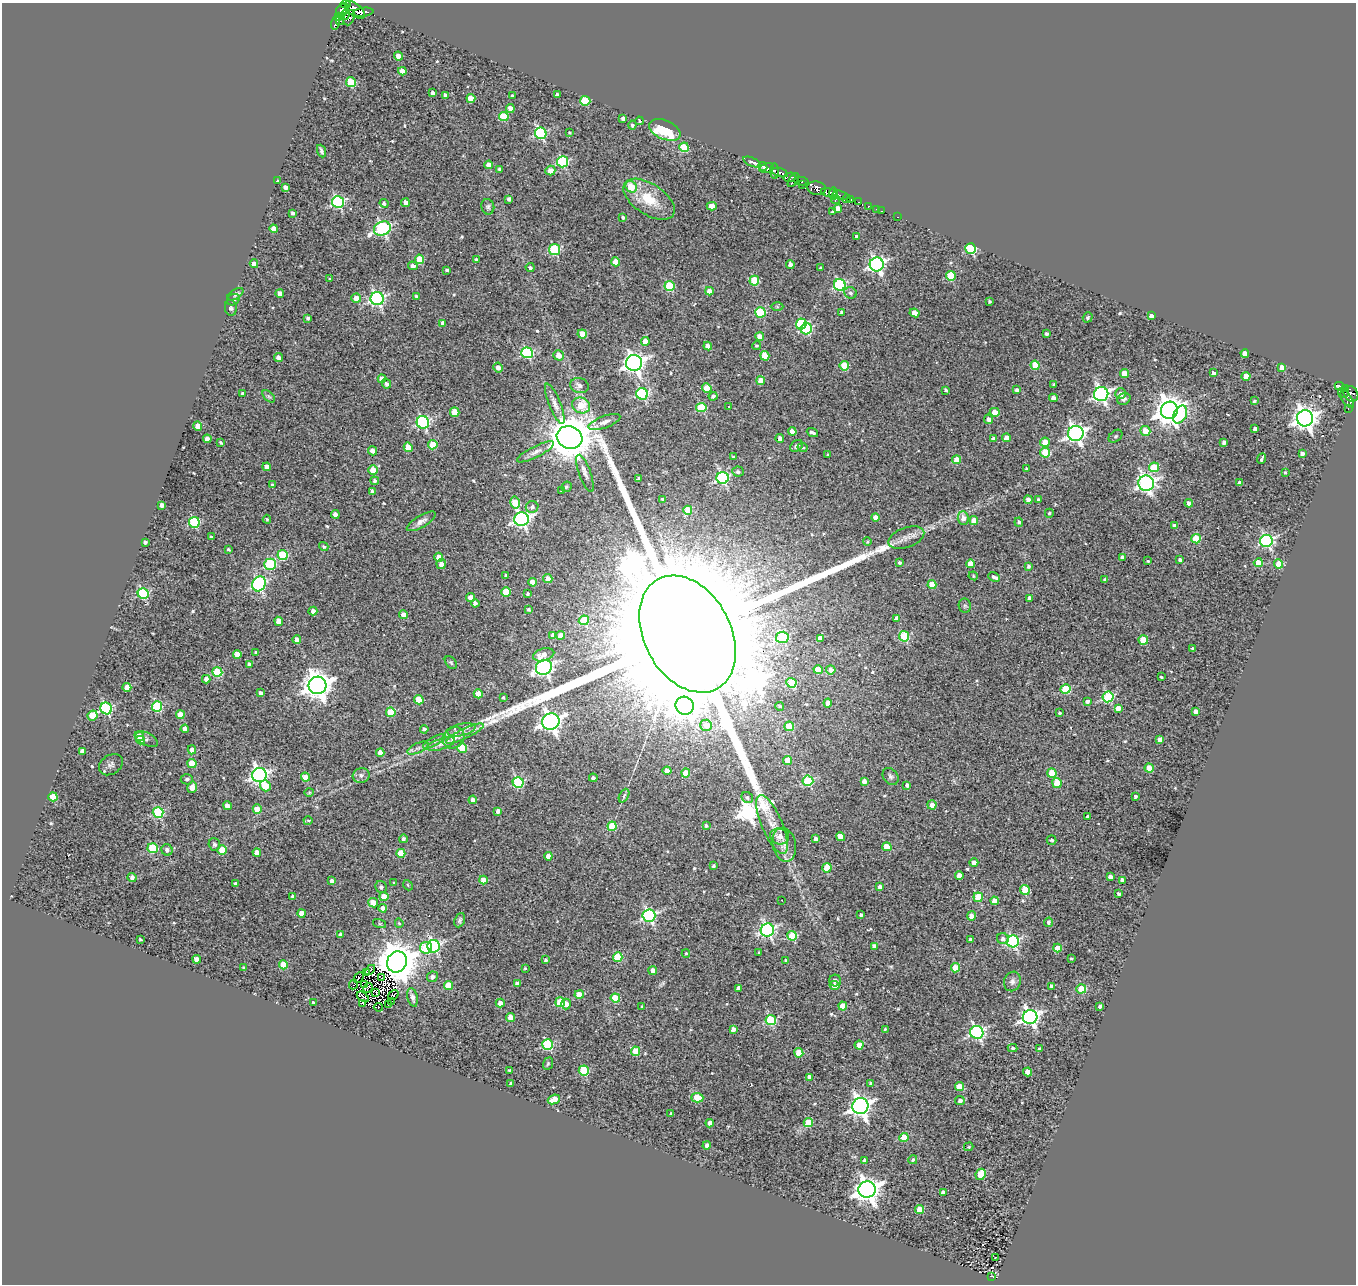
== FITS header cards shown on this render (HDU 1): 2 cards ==
NAXIS1  =                 1354
NAXIS2  =                 1282

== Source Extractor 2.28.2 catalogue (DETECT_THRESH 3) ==
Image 1354 x 1282 px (HDU 1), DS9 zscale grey, 1 PNG px = 1 image px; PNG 1358 x 1286 px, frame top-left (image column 1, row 1282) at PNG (2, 3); each listed source drawn as its Kron ellipse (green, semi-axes under 4 px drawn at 4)
Background 0.731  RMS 0.36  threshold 1.08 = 3 sigma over >= 5 px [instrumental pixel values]
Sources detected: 587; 7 with non-positive FLUX_AUTO (blend fragments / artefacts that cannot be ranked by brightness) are neither listed nor drawn; of the other 580, the 500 brightest by FLUX_AUTO listed and drawn (80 fainter detections omitted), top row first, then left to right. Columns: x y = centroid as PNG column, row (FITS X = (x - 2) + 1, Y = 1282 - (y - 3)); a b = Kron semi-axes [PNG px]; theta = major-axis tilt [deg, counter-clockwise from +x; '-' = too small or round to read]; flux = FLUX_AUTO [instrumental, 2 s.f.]
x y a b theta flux
346 4 5 3 - 4.0e+01
343 9 7 5 30 7.8e+02
355 10 11 6 -39 1.6e+03
363 12 10 4 8 1.2e+03
345 15 5 3 - 4.4e+02
338 16 4 3 - 2.3e+02
349 18 8 5 67 3.9e+02
340 20 5 3 - 4.4e+02
335 23 7 3 76 8.2e+02
398 56 4 4 - 2.5e+02
402 71 4 4 - 2.1e+02
351 82 5 4 - 9.3e+02
433 93 4 4 - 9.0e+01
445 95 4 3 - 6.0e+01
512 95 3 2 - 2.9e+01
557 95 4 3 - 6.6e+01
471 98 4 4 - 4.4e+02
585 101 5 5 - 1.3e+03
510 108 4 4 - 2.0e+02
504 116 5 4 - 9.1e+02
623 118 4 3 - 7.8e+01
639 121 4 3 - 3.3e+01
632 125 4 4 - 6.6e+01
665 130 16 9 -23 1.3e+03
541 133 6 5 - 3.1e+03
570 133 3 3 - 3.5e+01
684 147 5 4 - 9.2e+02
321 151 6 4 -68 6.8e+01
563 162 5 5 - 2.5e+03
752 162 9 3 -24 8.8e+01
489 165 4 4 - 1.7e+02
763 166 5 3 - 8.2e+02
767 168 7 5 12 2.2e+03
499 169 4 4 - 5.1e+01
550 171 5 5 - 2.4e+02
775 171 8 3 -89 1.2e+02
780 173 8 3 -18 3.5e+02
789 177 6 4 15 6.5e+02
793 180 8 4 56 5.4e+02
277 181 3 3 - 3.8e+01
801 181 7 4 -9 4.0e+02
803 185 3 2 - 1.8e+02
286 187 4 3 - 1.2e+02
631 187 6 5 - 6.6e+02
817 188 9 6 -9 1.1e+03
829 192 8 4 -10 2.3e+03
833 194 6 3 83 8.8e+02
841 195 8 2 -14 1.4e+02
509 199 4 4 - 8.0e+01
649 199 29 15 -33 7.3e+02
846 199 4 3 - 2.6e+02
850 199 3 3 - 4.5e+02
836 200 4 3 - 1.4e+02
338 202 6 6 - 3.4e+03
858 202 3 2 - 4.5e+01
384 203 5 4 - 6.9e+01
405 203 4 4 - 1.7e+02
712 206 5 4 - 2.6e+02
868 206 3 3 - 6.1e+02
488 207 8 6 -75 6.1e+01
838 209 4 4 - 2.7e+02
877 209 3 3 - 5.1e+01
881 211 3 2 - 3.9e+01
833 212 4 3 - 5.7e+01
293 213 4 3 - 7.5e+01
623 217 3 3 - 4.4e+01
898 217 3 2 - 3.2e+01
274 229 4 4 - 1.8e+02
382 229 9 6 23 4.5e+03
857 237 4 3 - 1.0e+02
971 249 5 5 - 2.0e+03
555 250 5 5 - 1.9e+03
419 259 5 4 - 7.4e+02
476 259 3 3 - 4.9e+01
616 262 4 4 - 3.8e+02
254 264 4 4 - 1.5e+02
877 264 7 7 - 7.2e+03
790 265 4 4 - 1.6e+02
413 266 5 4 - 1.1e+02
530 268 4 4 - 5.2e+01
820 268 3 3 - 3.0e+01
447 270 3 3 - 5.0e+01
951 276 5 5 - 9.6e+02
330 279 4 3 - 3.1e+01
754 281 5 5 - 1.1e+03
840 285 6 6 - 3.1e+03
669 286 5 5 - 1.4e+03
709 291 4 4 - 1.9e+02
280 293 4 4 - 1.5e+02
850 293 6 5 - 5.6e+01
235 294 9 4 33 6.5e+01
416 296 3 3 - 3.0e+01
356 298 4 4 - 2.4e+02
377 298 6 6 - 5.1e+03
233 300 7 5 33 4.1e+01
989 301 3 3 - 4.4e+01
777 307 6 4 -2 3.4e+01
231 308 8 6 -80 5.4e+01
760 312 5 5 - 1.7e+03
842 312 3 3 - 3.7e+01
914 313 5 4 - 1.7e+02
1151 316 4 4 - 1.7e+02
1088 317 5 4 - 4.3e+01
308 318 3 3 - 5.0e+01
443 323 4 4 - 1.1e+02
801 324 5 5 - 1.7e+03
806 329 6 5 - 2.1e+03
582 334 4 4 - 4.5e+02
1046 334 4 3 - 5.7e+01
760 337 4 4 - 2.4e+02
645 341 4 4 - 2.0e+02
708 346 4 4 - 1.8e+02
756 346 4 4 - 4.0e+01
527 353 5 5 - 2.5e+03
1245 353 4 4 - 2.1e+02
558 355 5 5 - 2.6e+02
765 356 5 4 - 6.5e+02
279 357 4 4 - 1.4e+02
634 363 8 8 - 1.3e+04
1035 365 5 4 - 6.3e+02
844 366 5 4 - 8.5e+02
498 367 5 4 - 1.4e+02
1282 367 4 4 - 2.0e+02
1124 373 4 4 - 4.7e+02
1214 373 4 4 - 1.1e+02
1246 376 4 4 - 4.3e+02
382 379 4 4 - 1.9e+02
761 381 4 4 - 3.5e+02
386 384 5 4 - 7.6e+01
1054 385 3 3 - 3.7e+01
579 386 9 7 -17 1.2e+02
1339 386 5 3 - 2.8e+02
707 388 5 4 - 5.6e+02
1346 389 4 2 - 1.7e+02
946 390 4 3 - 5.7e+01
1017 390 4 3 - 8.3e+01
242 393 3 3 - 4.5e+01
642 394 6 5 - 2.8e+03
1101 394 7 7 - 8.0e+03
1121 394 5 5 - 1.4e+02
1344 394 2 2 - 7.9e+01
1351 394 8 6 -53 2.5e+02
269 396 7 4 -43 4.7e+01
713 396 4 4 - 8.3e+01
1053 398 4 4 - 1.3e+02
1346 398 12 5 -54 8.9e+02
1124 399 7 5 27 7.9e+01
1255 401 4 3 - 4.1e+01
555 404 21 6 -68 1.6e+02
581 405 9 7 -25 5.7e+02
728 406 3 2 - 7.8e+01
701 407 5 4 - 1.1e+03
1348 409 3 2 - 4.5e+01
1169 410 9 8 - 3.5e+04
455 412 5 4 - 4.5e+02
995 412 5 4 - 4.4e+02
1180 414 9 6 64 1.3e+03
1305 418 8 8 - 2.0e+04
989 419 5 4 - 1.1e+02
423 422 6 6 - 3.9e+03
604 422 17 6 21 1.3e+02
198 426 5 4 - 2.3e+02
1255 429 4 3 - 1.1e+02
792 431 4 4 - 2.0e+02
1145 431 5 5 - 4.5e+02
812 432 6 3 -22 7.3e+01
1076 433 8 7 - 1.0e+04
1115 436 8 5 40 4.7e+01
569 437 13 11 -20 1.1e+05
1006 438 4 4 - 2.3e+02
207 439 4 4 - 1.5e+02
780 439 4 4 - 1.2e+02
994 439 4 4 - 9.9e+01
1045 442 5 4 - 3.5e+02
1224 442 4 4 - 8.5e+01
221 443 4 3 - 4.4e+01
433 445 4 4 - 5.5e+02
797 446 7 5 34 7.4e+01
408 447 5 4 - 2.4e+02
802 447 5 4 - 4.7e+01
372 451 4 4 - 1.4e+02
536 452 20 5 26 1.3e+02
1045 453 5 5 - 1.1e+03
1302 454 4 3 - 8.5e+01
828 455 3 3 - 3.8e+01
734 457 3 3 - 3.9e+01
1262 459 5 2 - 4.1e+01
957 460 4 4 - 4.1e+02
267 467 4 4 - 1.3e+02
1154 467 5 4 - 7.7e+02
1026 468 3 3 - 3.4e+01
373 470 5 4 - 3.8e+02
738 471 6 5 - 7.1e+01
1285 472 4 3 - 3.7e+01
585 473 20 6 -70 1.3e+02
639 478 3 3 - 4.9e+01
723 478 6 6 - 3.7e+03
375 481 4 4 - 6.1e+01
1146 483 8 7 - 8.5e+03
1239 483 4 3 - 7.8e+01
272 485 3 3 - 4.1e+01
566 487 5 5 - 4.7e+01
372 491 3 3 - 5.0e+01
562 491 3 3 - 3.1e+01
662 499 4 3 - 4.0e+01
1038 499 3 3 - 5.6e+01
1028 500 4 4 - 1.4e+02
515 502 6 5 - 6.7e+02
1189 503 4 4 - 1.3e+02
162 505 4 4 - 1.3e+02
532 507 6 6 - 7.0e+01
688 510 4 4 - 5.9e+02
1049 513 4 4 - 4.2e+01
335 514 4 4 - 1.4e+02
876 517 4 4 - 2.2e+02
963 518 7 5 -86 1.6e+02
267 519 4 4 - 3.3e+01
521 519 7 7 - 7.6e+03
974 520 4 4 - 3.2e+02
421 521 16 6 31 1.4e+02
194 522 5 5 - 2.0e+03
1019 522 5 4 - 4.9e+01
1175 526 4 4 - 1.3e+02
211 537 3 3 - 3.6e+01
906 538 19 10 19 2.2e+02
1196 539 4 4 - 8.2e+02
1266 541 6 6 - 4.3e+03
145 542 3 3 - 7.0e+01
867 542 4 4 - 3.0e+01
324 547 5 4 - 4.5e+01
228 549 4 3 - 4.5e+01
283 555 5 5 - 1.2e+03
439 557 4 4 - 2.7e+02
1122 557 4 4 - 5.5e+01
1180 560 4 3 - 7.3e+01
1148 561 4 3 - 3.7e+01
900 563 4 3 - 4.8e+01
1258 563 4 4 - 5.1e+02
270 564 6 5 - 1.7e+03
441 564 5 4 - 1.5e+02
970 564 4 4 - 3.5e+02
1279 564 4 4 - 1.0e+03
1028 566 4 3 - 5.9e+01
506 575 3 3 - 3.8e+01
973 576 5 4 - 3.1e+01
994 577 6 3 -25 7.4e+01
548 579 5 4 - 1.8e+02
1105 580 4 3 - 5.5e+01
532 582 4 4 - 2.5e+02
259 584 8 6 67 4.3e+03
932 585 4 4 - 4.7e+02
506 592 5 4 - 6.3e+02
143 593 5 5 - 2.2e+03
528 594 3 3 - 4.0e+01
471 598 4 4 - 2.0e+02
1030 598 4 4 - 9.7e+01
475 603 4 4 - 1.0e+02
965 606 7 6 - 5.1e+01
529 610 3 3 - 4.0e+01
313 611 4 4 - 8.8e+01
403 615 4 4 - 2.5e+02
896 619 4 4 - 1.5e+02
584 620 5 4 - 7.1e+02
279 621 4 4 - 2.7e+02
687 634 62 43 -62 2.3e+06
553 635 4 4 - 1.4e+02
561 635 4 4 - 2.0e+02
904 636 5 5 - 1.3e+03
782 637 6 5 - 1.7e+03
820 638 4 3 - 1.4e+02
297 640 4 4 - 1.8e+02
1143 640 5 4 - 7.6e+02
1193 648 3 3 - 3.6e+01
256 652 4 4 - 4.0e+01
237 654 4 4 - 3.0e+02
544 655 11 6 15 1.9e+02
451 662 7 5 -49 4.1e+01
249 665 4 4 - 9.1e+01
544 667 8 7 - 7.8e+03
818 670 5 4 - 4.1e+02
831 670 4 4 - 1.3e+02
217 672 5 4 - 1.3e+03
1161 677 3 2 - 3.0e+01
206 679 4 4 - 1.2e+02
791 683 5 5 - 1.2e+03
317 685 9 9 - 3.0e+04
127 687 4 4 - 3.1e+02
1065 689 5 5 - 1.4e+03
261 693 4 3 - 9.0e+01
478 694 4 4 - 3.8e+02
503 697 3 3 - 3.6e+01
1108 697 5 5 - 2.0e+03
419 700 5 4 - 7.4e+02
1087 701 4 3 - 7.8e+01
828 703 4 4 - 1.4e+02
685 706 9 9 - 1.4e+04
780 706 4 3 - 3.6e+01
157 707 5 5 - 1.6e+03
106 708 6 5 - 3.0e+03
1118 708 4 4 - 1.7e+02
391 712 5 4 - 7.5e+02
1196 712 4 4 - 1.3e+02
1059 713 3 3 - 3.6e+01
92 715 5 4 - 5.1e+02
180 715 4 4 - 3.9e+02
551 722 9 8 - 1.3e+04
706 725 6 5 - 3.2e+02
789 726 5 4 - 8.9e+02
185 729 4 4 - 1.9e+02
424 729 4 4 - 7.1e+01
461 730 14 6 12 1.6e+02
465 734 20 5 26 1.7e+02
140 736 4 4 - 3.4e+02
454 738 11 10 - 2.8e+02
146 739 12 6 -26 7.3e+01
1160 739 4 4 - 1.3e+02
140 740 4 4 - 4.3e+02
435 741 13 4 29 8.5e+01
441 744 14 5 18 1.3e+02
418 748 11 5 25 8.0e+01
462 748 5 4 - 1.2e+03
192 750 4 4 - 1.2e+02
82 751 4 4 - 1.1e+02
380 752 4 4 - 1.4e+02
788 760 4 4 - 5.0e+02
192 764 4 4 - 6.3e+02
111 765 13 9 33 9.1e+01
1149 768 4 4 - 5.3e+02
667 771 4 4 - 2.5e+02
686 773 4 4 - 4.4e+02
1052 773 5 4 - 6.7e+02
259 775 7 7 - 8.5e+03
361 775 8 7 - 1.1e+02
891 776 9 7 -52 7.6e+01
305 777 5 4 - 3.6e+02
593 778 4 4 - 6.6e+01
187 779 6 5 - 7.6e+01
808 781 5 5 - 1.8e+03
864 781 4 4 - 1.2e+02
518 782 5 5 - 2.2e+03
1057 783 5 4 - 6.6e+02
907 785 4 4 - 8.2e+01
265 786 6 5 - 7.4e+02
192 787 6 5 - 1.8e+02
309 792 4 4 - 2.8e+01
624 796 7 4 63 4.4e+01
1135 796 3 3 - 5.0e+01
53 797 4 4 - 5.6e+02
747 798 6 5 - 5.8e+01
473 800 4 4 - 1.8e+02
932 805 4 4 - 1.7e+02
227 806 4 4 - 1.8e+02
257 809 4 4 - 3.5e+02
498 811 4 4 - 1.2e+02
158 812 5 5 - 2.3e+03
1087 817 3 3 - 5.3e+01
308 821 4 3 - 3.4e+01
772 825 31 10 -67 4.4e+02
612 826 4 4 - 8.1e+02
706 826 4 3 - 4.5e+01
780 836 10 8 -14 1.9e+02
841 837 4 4 - 3.9e+02
403 839 4 4 - 6.7e+01
816 839 4 3 - 8.2e+01
1052 840 5 4 - 4.1e+01
214 844 6 5 - 8.0e+01
784 845 17 11 -77 2.7e+02
887 847 4 4 - 5.3e+02
153 848 5 5 - 1.3e+03
167 850 6 5 - 9.6e+01
222 850 4 4 - 5.6e+02
257 853 4 4 - 2.6e+02
401 853 4 4 - 5.6e+02
548 856 4 4 - 2.2e+02
974 863 4 4 - 1.2e+02
714 866 3 3 - 4.5e+01
827 868 4 4 - 7.3e+02
959 876 4 4 - 2.1e+02
132 877 4 4 - 9.0e+01
1110 877 4 3 - 9.2e+01
483 880 4 4 - 2.6e+02
1122 880 4 4 - 1.2e+02
332 881 4 3 - 8.9e+01
394 883 3 3 - 3.1e+01
235 884 3 3 - 5.0e+01
408 885 5 4 - 2.8e+01
381 887 6 5 - 5.9e+01
880 887 4 4 - 1.1e+02
1025 890 5 4 - 9.0e+02
1118 894 3 3 - 5.8e+01
292 896 3 3 - 4.5e+01
384 897 4 4 - 3.9e+02
978 897 5 4 - 9.8e+02
782 900 3 2 - 6.3e+01
995 901 4 4 - 2.8e+02
373 903 5 4 - 2.9e+02
383 908 4 4 - 1.6e+02
302 913 4 4 - 2.6e+02
861 915 4 3 - 6.4e+01
649 916 6 6 - 4.2e+03
972 916 4 4 - 1.9e+02
460 920 7 5 67 6.2e+01
1049 922 4 4 - 7.1e+01
399 923 5 4 - 3.5e+01
379 924 7 4 -18 3.1e+01
767 930 7 6 - 5.3e+03
341 935 4 4 - 1.0e+02
792 936 5 5 - 1.2e+03
140 939 3 3 - 3.7e+01
970 939 3 3 - 6.8e+01
1003 939 6 5 - 9.5e+01
1013 941 6 6 - 3.7e+03
434 946 6 6 - 3.8e+03
874 946 4 4 - 1.0e+02
426 948 6 6 - 1.0e+03
1057 948 4 4 - 4.0e+02
686 953 4 3 - 3.2e+01
759 953 3 3 - 3.0e+01
618 957 5 5 - 1.1e+03
1071 958 3 3 - 2.8e+01
197 959 4 4 - 1.4e+02
546 960 4 4 - 4.3e+01
785 960 3 2 - 2.9e+01
397 962 11 9 58 9.5e+04
283 965 4 4 - 5.2e+02
244 968 3 3 - 6.0e+01
525 968 4 4 - 2.9e+01
956 968 4 4 - 7.0e+02
370 970 6 2 45 3.8e+01
653 971 4 4 - 2.3e+02
367 972 4 2 - 6.8e+01
359 977 6 3 46 3.7e+01
432 977 5 5 - 9.4e+01
381 978 3 2 - 3.6e+01
835 980 6 6 - 9.0e+01
1012 981 10 8 70 1.0e+02
517 983 4 3 - 8.3e+01
353 984 5 2 - 3.8e+01
364 985 3 2 - 3.2e+01
448 985 4 4 - 5.7e+02
834 985 5 4 - 1.7e+02
1051 986 3 3 - 6.3e+01
368 988 5 3 - 3.6e+01
739 988 4 4 - 1.3e+02
1081 989 5 4 - 1.0e+03
376 993 4 2 - 3.0e+01
393 995 6 3 34 4.0e+01
579 995 5 4 - 4.0e+02
363 997 7 3 -35 3.0e+01
413 997 9 5 -77 1.2e+02
615 998 4 4 - 7.0e+02
391 1002 3 2 - 3.0e+01
560 1002 5 5 - 8.7e+02
313 1003 3 3 - 5.3e+01
500 1003 4 4 - 1.5e+02
363 1004 3 3 - 9.7e+01
388 1004 2 2 - 2.8e+01
566 1004 5 4 - 1.7e+02
843 1006 4 4 - 3.4e+02
1100 1006 3 3 - 6.0e+01
378 1007 4 2 - 7.6e+01
642 1007 3 3 - 4.0e+01
1030 1017 7 7 - 8.9e+03
510 1018 4 4 - 4.5e+02
771 1020 5 5 - 2.1e+03
733 1029 4 4 - 1.0e+02
885 1029 3 3 - 3.7e+01
977 1032 6 6 - 5.4e+03
548 1045 5 5 - 2.1e+03
859 1045 4 4 - 3.9e+02
1013 1048 5 4 - 4.5e+01
1039 1049 4 3 - 5.7e+01
636 1051 5 4 - 5.4e+02
799 1053 4 4 - 5.3e+02
548 1064 6 4 69 3.4e+01
509 1070 3 3 - 3.2e+01
584 1071 5 5 - 1.4e+03
1028 1072 4 4 - 3.2e+02
810 1077 4 4 - 1.4e+02
871 1083 4 3 - 5.2e+01
511 1084 4 3 - 6.3e+01
959 1087 4 4 - 6.0e+02
697 1098 6 4 -2 7.9e+02
554 1099 6 4 22 3.4e+02
960 1101 5 4 - 9.7e+01
860 1106 8 8 - 1.4e+04
671 1113 3 3 - 3.2e+01
710 1123 4 4 - 1.8e+02
808 1123 4 4 - 7.3e+02
904 1137 4 4 - 6.9e+02
707 1145 4 4 - 1.2e+02
969 1147 5 4 - 3.0e+01
913 1160 4 4 - 4.7e+01
865 1161 4 4 - 1.0e+02
981 1174 6 4 62 7.8e+02
867 1189 8 8 - 2.2e+04
943 1192 4 3 - 1.0e+02
919 1209 4 4 - 6.6e+02
995 1257 3 3 - 6.6e+01
992 1276 3 3 - 3.0e+01
At the frame edge (FLAGS 8, measured only in part): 1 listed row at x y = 346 4
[80 fainter detections neither listed nor drawn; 7 non-positive-flux detections neither listed nor drawn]